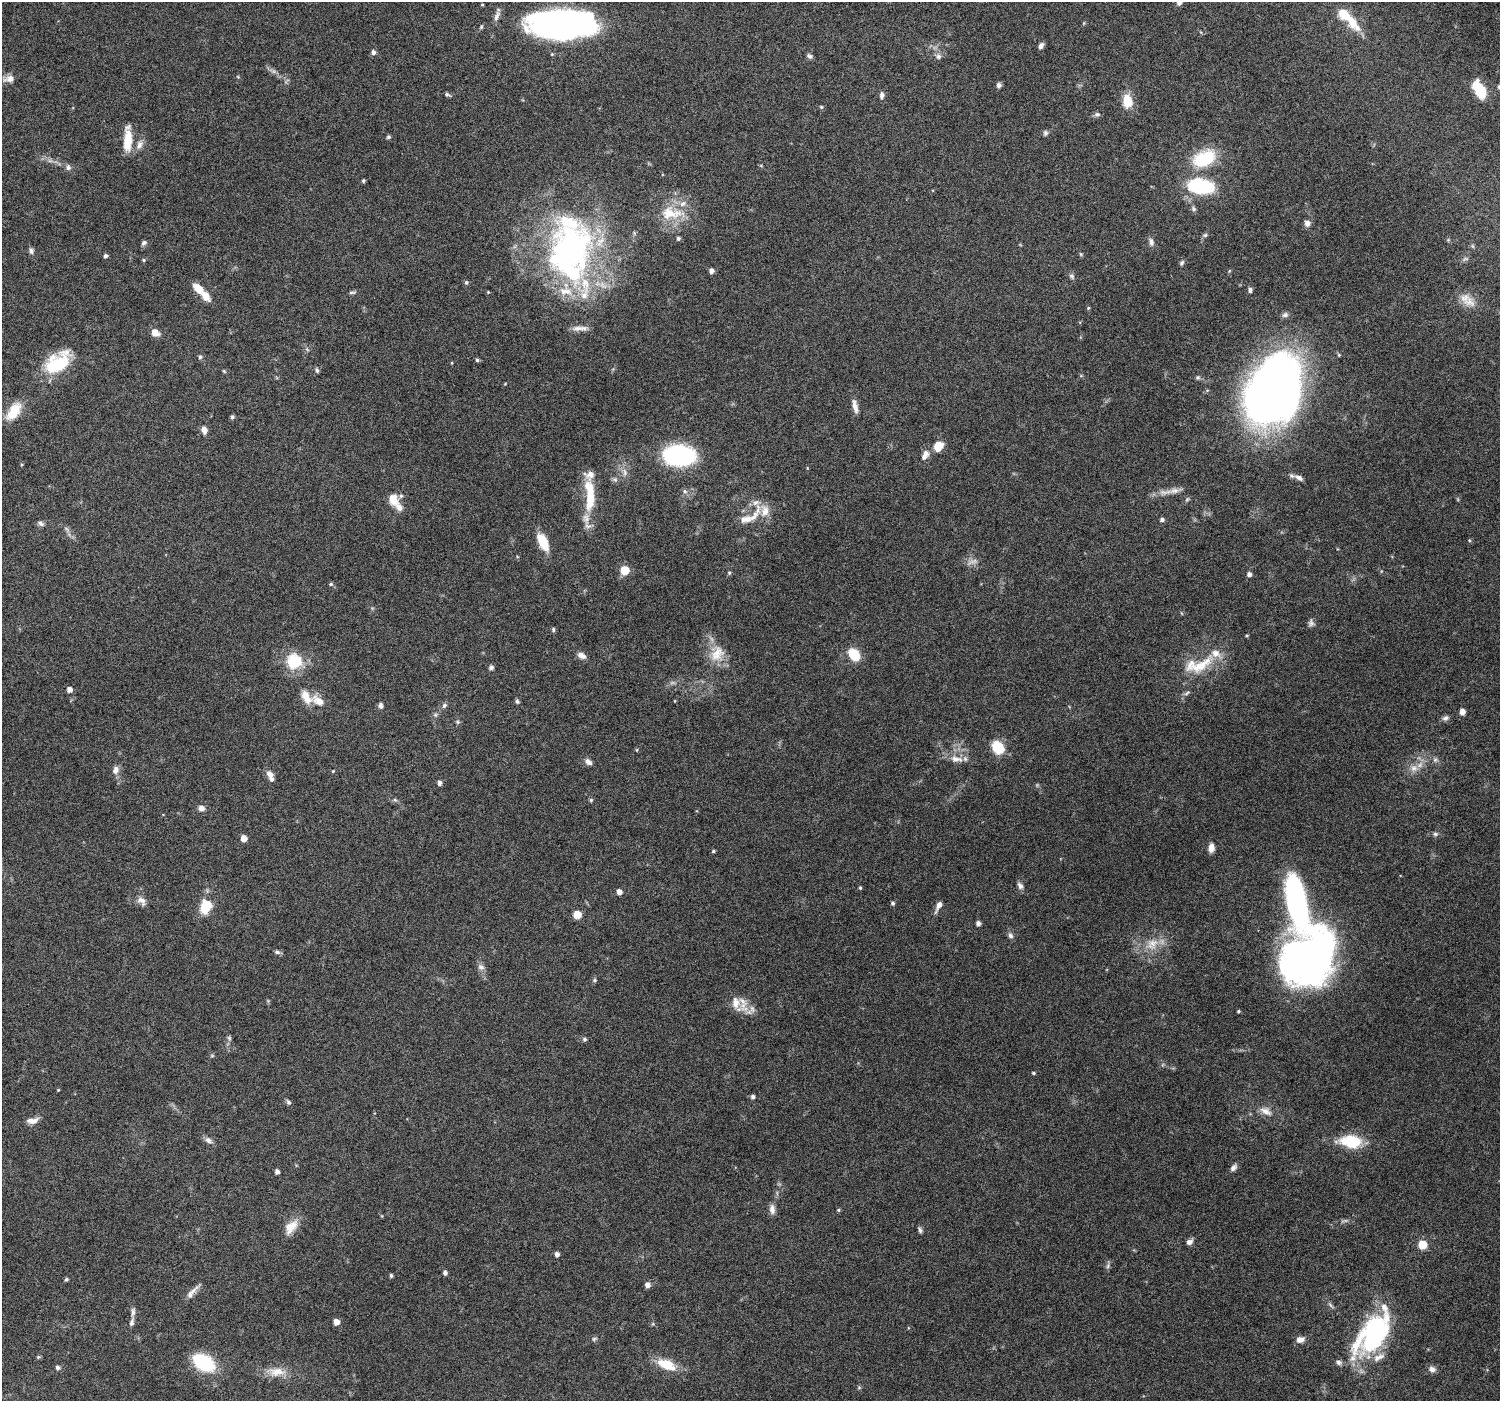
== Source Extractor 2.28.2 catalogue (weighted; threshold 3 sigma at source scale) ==
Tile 7 of 4 x 4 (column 3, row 2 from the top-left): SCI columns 3012-4509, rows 3017-4415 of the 6018 x 5967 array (HDU 1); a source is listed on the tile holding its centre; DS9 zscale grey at full resolution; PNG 1502 x 1403 px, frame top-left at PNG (2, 2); no overlay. Nothing masked; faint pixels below the display range render black.
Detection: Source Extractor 2.28.2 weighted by HDU 2 'WHT'; one run over the whole footprint, this tile lists its part. Background 0.0622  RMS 0.0027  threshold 0.011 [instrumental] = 3 sigma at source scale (4.09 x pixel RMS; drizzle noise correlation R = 1.36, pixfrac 0.8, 0.0396/0.0396 arcsec/px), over >= 5 px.
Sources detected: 212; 3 too faint to see at this stretch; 5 inside a brighter object's white glare — not listed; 24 inside a brighter listed object's ellipse — not listed separately; the other 180 listed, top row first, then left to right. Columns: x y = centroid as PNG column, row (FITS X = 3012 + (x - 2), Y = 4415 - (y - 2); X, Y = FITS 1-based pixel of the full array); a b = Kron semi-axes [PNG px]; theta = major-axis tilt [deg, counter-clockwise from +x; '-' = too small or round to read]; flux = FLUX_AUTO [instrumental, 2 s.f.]
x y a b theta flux
1179 2 5 5 - 1.2
482 5 4 3 - 0.25
497 16 16 6 70 1.3
1352 22 25 11 -56 5.9
1084 23 6 3 71 0.25
561 24 58 24 -1 100
1041 46 7 5 62 0.92
373 52 5 5 - 0.91
809 56 8 5 -29 0.63
938 56 8 7 - 0.9
9 79 13 8 12 1.6
999 85 5 5 - 0.94
1499 87 6 5 - 0.46
1480 90 16 8 -60 12
447 94 8 4 -21 0.52
882 95 8 5 87 0.89
1127 101 16 11 -85 4.6
821 107 5 4 - 0.32
1097 114 8 6 0 0.66
1045 133 7 6 - 0.61
388 137 6 4 14 0.41
128 140 30 9 88 5.2
139 145 13 8 59 1.6
1204 158 30 18 24 12
50 161 7 4 -17 0.61
68 167 8 7 - 0.83
363 181 4 4 - 0.4
1200 186 31 17 -4 17
1193 209 8 5 -44 0.57
671 213 37 17 -3 8
1307 223 8 7 - 1.2
1205 235 7 5 3 0.46
678 238 4 4 - 0.59
1151 242 12 6 -77 0.94
144 243 8 6 33 0.61
571 249 65 62 -50 70
31 251 7 6 - 0.74
1081 254 5 5 - 0.3
106 256 4 4 - 0.66
1465 259 8 5 19 0.58
144 260 5 4 - 0.31
1182 263 7 4 53 0.51
711 271 5 5 - 1.1
1072 276 9 5 -46 0.61
466 282 5 5 - 0.5
198 289 14 7 -46 3.6
1250 290 6 5 - 0.72
352 292 10 4 0 0.44
488 292 4 4 - 0.22
1465 298 18 15 -77 3.4
1088 308 4 4 - 0.29
1285 315 9 6 19 0.79
578 328 18 7 3 1.7
155 332 8 7 - 2.4
200 357 6 5 - 0.43
477 360 4 4 - 0.43
452 363 5 3 - 0.2
57 364 31 20 32 13
317 370 6 5 - 0.43
224 371 6 4 -45 0.26
1198 377 7 5 0 0.5
1271 390 68 42 68 190
855 406 18 6 -79 1.6
14 411 27 13 54 5.7
232 417 5 4 - 0.59
204 430 9 7 -75 1.4
938 446 10 8 50 4.3
679 455 22 14 -4 45
925 455 15 8 61 1.7
21 465 5 3 - 0.25
625 472 10 6 -81 1.2
1299 478 14 6 -23 1.2
615 480 6 6 - 0.57
685 491 7 6 - 0.65
1174 491 22 7 13 2.2
590 498 39 12 83 8.5
393 499 15 11 -69 3.5
754 517 37 8 56 3.1
1162 520 5 4 - 0.68
41 523 10 6 -29 0.73
67 529 9 4 -42 0.66
543 542 18 8 -64 6.5
625 570 5 5 - 10
729 573 6 5 - 0.35
1249 574 5 4 - 0.99
331 584 6 5 - 0.36
1311 623 9 7 89 0.79
553 630 6 4 -89 0.41
1247 636 5 3 - 0.27
717 653 24 19 73 5.4
581 655 11 6 -31 1.4
854 655 12 9 -54 7
294 661 7 6 - 35
1201 665 45 15 32 8.5
491 667 6 5 - 0.6
69 690 5 5 - 1.4
1187 693 9 4 29 0.57
306 697 19 11 -58 3.4
517 701 6 5 - 0.47
675 701 4 3 - 0.18
380 705 7 6 - 0.7
444 705 7 6 - 0.66
1462 712 5 4 - 2.1
435 715 6 5 - 0.48
1446 718 10 6 22 0.76
458 722 6 5 - 0.4
998 747 13 10 -54 7
956 759 19 9 -10 2.6
1435 760 6 6 - 0.58
588 762 10 6 -38 1.1
1414 768 10 10 - 2
116 770 11 8 79 1.4
333 771 4 3 - 0.23
270 775 10 8 -42 1.4
439 783 6 5 - 0.75
395 800 6 4 -18 0.39
591 800 5 4 - 0.35
201 808 7 6 - 1.2
1435 834 7 5 12 0.59
244 838 5 5 - 2.6
1211 848 9 6 85 1.6
713 851 4 4 - 0.35
1020 886 9 6 -60 0.97
860 888 4 3 - 0.33
619 892 5 5 - 1.5
142 901 14 9 -51 1.5
893 903 4 4 - 0.49
1297 904 65 21 -77 56
206 906 16 12 67 6.5
938 906 14 5 64 1.4
577 914 7 7 - 3
978 923 6 5 - 0.72
1010 935 8 7 - 0.81
1152 944 19 15 43 4.6
277 952 8 5 -15 0.6
1310 958 60 45 64 110
481 967 10 8 -34 1.1
594 980 6 5 - 0.36
743 1004 24 10 -76 3.1
1238 1011 4 3 - 0.33
229 1038 7 5 -76 0.52
584 1039 6 5 - 0.48
212 1056 6 4 0 0.32
1033 1073 4 3 - 0.32
58 1090 4 3 - 0.22
753 1097 5 5 - 0.72
288 1102 7 5 -60 0.61
1266 1111 18 10 -25 2.4
32 1121 15 7 8 1.8
209 1140 11 7 -34 1.1
1351 1141 25 13 -5 9.8
1233 1168 10 6 48 0.98
277 1172 4 4 - 0.99
772 1209 13 7 -87 1.4
838 1210 5 4 - 0.32
291 1227 23 12 52 3.4
920 1230 9 4 -69 0.56
1189 1242 8 6 32 1.1
1422 1245 6 5 - 9
557 1254 5 4 - 1.1
1108 1266 9 4 81 0.57
445 1273 5 4 - 0.81
391 1275 4 3 - 0.53
66 1279 4 4 - 0.42
647 1285 5 5 - 1.4
193 1291 23 5 41 1.6
1331 1305 10 4 -45 0.57
133 1312 13 5 85 0.87
336 1322 5 5 - 2.1
1377 1325 39 34 57 25
594 1339 7 5 30 0.42
1300 1339 10 7 8 1.5
38 1357 5 5 - 0.33
204 1362 17 11 -33 21
1339 1362 8 6 -15 0.78
667 1365 24 15 -26 5.6
58 1367 5 5 - 0.72
1432 1369 9 7 -20 1.1
277 1372 25 12 -1 3.7
859 1388 6 4 0 0.32
Isophote crosses this tile's border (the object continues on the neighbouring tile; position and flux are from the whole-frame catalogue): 3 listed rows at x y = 1179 2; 561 24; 1499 87